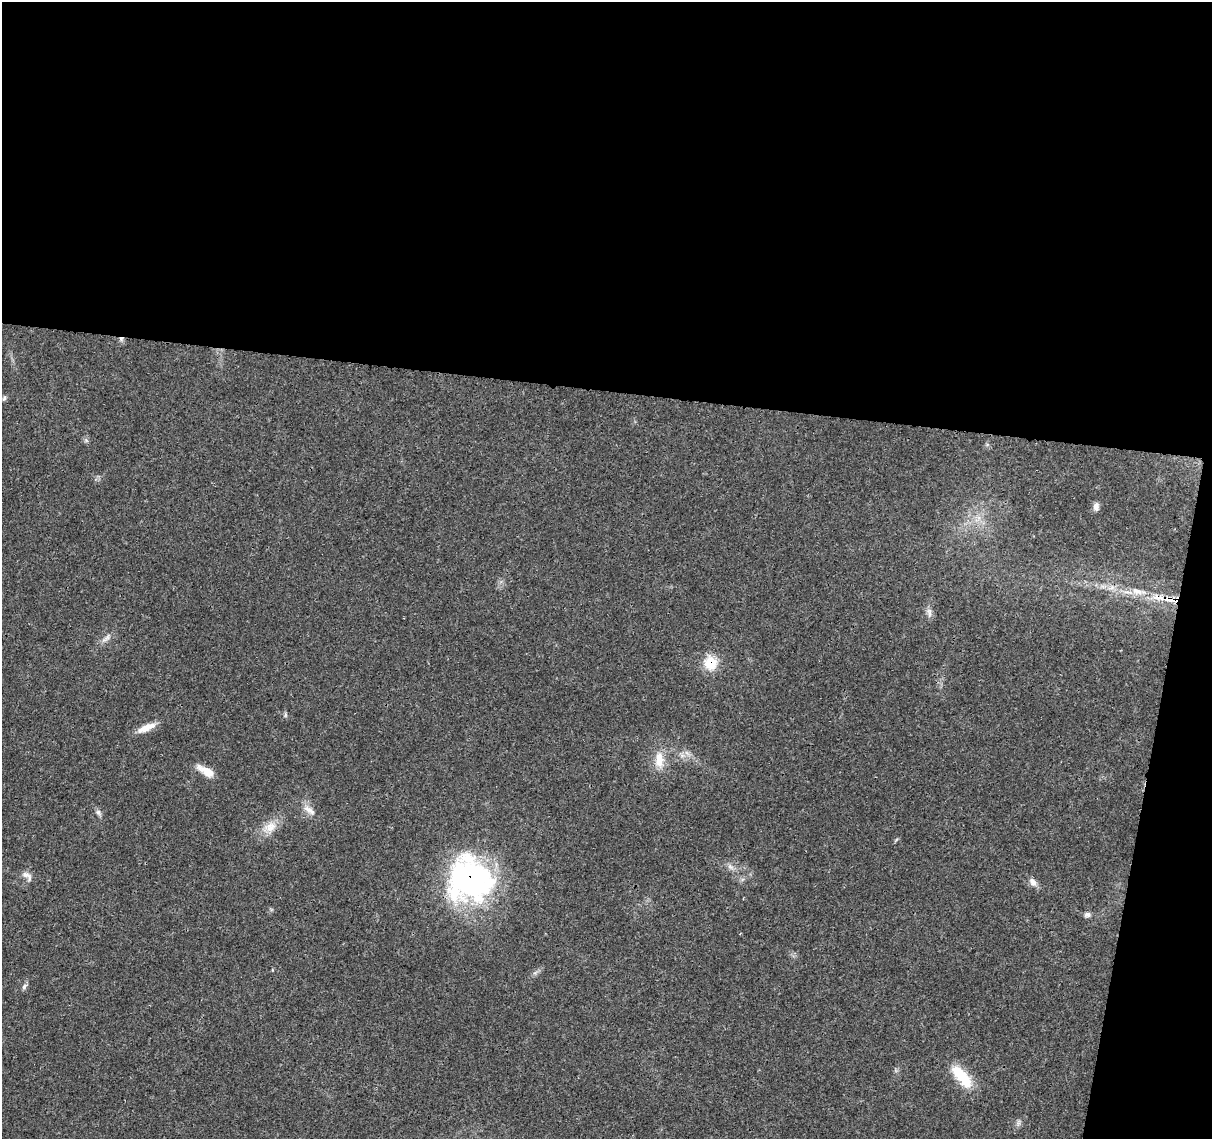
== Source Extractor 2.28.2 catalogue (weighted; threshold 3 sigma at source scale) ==
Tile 4 of 4 x 4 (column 4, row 1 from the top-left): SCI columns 3636-4845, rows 3637-4773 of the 4856 x 5063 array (HDU 1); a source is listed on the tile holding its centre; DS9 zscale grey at full resolution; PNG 1214 x 1141 px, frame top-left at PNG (2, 2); no overlay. Shown black and unused: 38% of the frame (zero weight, under 3 of 4 exposures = <1% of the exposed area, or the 3 px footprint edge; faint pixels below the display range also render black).
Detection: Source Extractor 2.28.2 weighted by HDU 2 'WHT'; one run over the whole footprint, this tile lists its part. Background 0.0252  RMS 0.0024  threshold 0.011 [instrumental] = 3 sigma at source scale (4.5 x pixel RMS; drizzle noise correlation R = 1.50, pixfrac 1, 0.0396/0.0396 arcsec/px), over >= 5 px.
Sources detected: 24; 1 inside a brighter object's white glare — not listed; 1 inside a brighter listed object's ellipse — not listed separately; the other 22 listed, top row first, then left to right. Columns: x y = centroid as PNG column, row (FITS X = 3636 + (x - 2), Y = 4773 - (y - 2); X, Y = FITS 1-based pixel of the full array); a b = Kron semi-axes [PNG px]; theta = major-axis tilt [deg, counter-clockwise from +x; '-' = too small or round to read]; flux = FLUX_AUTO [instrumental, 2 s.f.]
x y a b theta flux
121 339 6 5 - 0.6
4 398 8 6 68 0.57
1096 507 10 6 87 1.1
1165 598 43 8 -11 6.9
929 612 15 6 -81 1.1
106 638 13 6 45 1.2
710 663 17 16 - 5.3
285 715 7 4 89 0.4
146 728 24 8 24 3
659 760 24 12 -90 4.3
206 771 22 8 -30 3.4
309 810 21 8 -37 2.2
98 812 9 6 -60 0.72
270 827 20 14 26 3.8
730 867 12 6 -42 1
25 874 12 8 -18 1.4
470 879 51 49 -44 57
1033 882 11 8 -59 1.4
1087 915 9 6 8 0.82
24 986 8 5 59 0.68
959 1073 33 15 -50 6.7
1018 1123 9 4 72 0.59
Overlapping masked pixels (flux is a lower limit): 4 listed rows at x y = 121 339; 1165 598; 710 663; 470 879